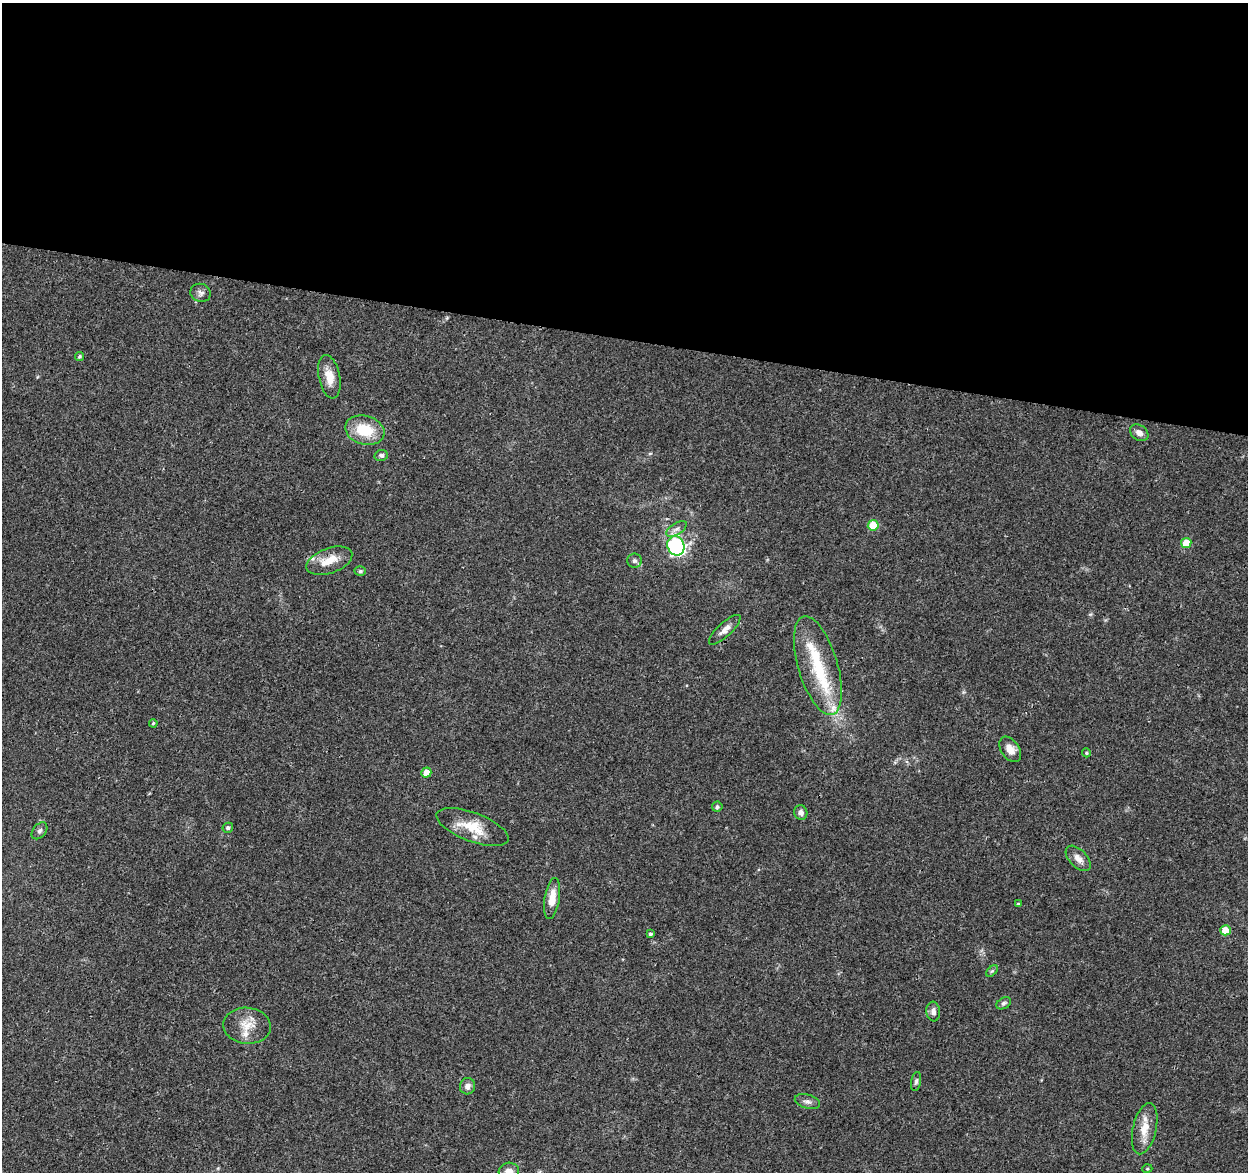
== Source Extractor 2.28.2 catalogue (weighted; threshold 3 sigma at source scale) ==
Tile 3 of 4 x 4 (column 3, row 1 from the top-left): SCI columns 2512-3757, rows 3753-4922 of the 5014 x 5210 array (HDU 1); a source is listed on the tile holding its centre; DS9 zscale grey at full resolution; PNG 1250 x 1174 px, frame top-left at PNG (2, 3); each listed source drawn as its Kron ellipse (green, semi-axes under 4 px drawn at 4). Shown black and unused: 29% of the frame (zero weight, under 3 of 4 exposures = <1% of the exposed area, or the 3 px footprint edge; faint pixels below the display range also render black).
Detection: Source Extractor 2.28.2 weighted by HDU 2 'WHT'; one run over the whole footprint, this tile lists its part. Background 0.0369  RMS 0.0034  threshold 0.0152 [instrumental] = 3 sigma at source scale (4.5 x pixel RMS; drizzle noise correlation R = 1.50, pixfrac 1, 0.0396/0.0396 arcsec/px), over >= 5 px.
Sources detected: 45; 1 inside a brighter object's white glare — neither listed nor drawn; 5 inside a brighter listed object's ellipse — not listed separately; the other 39 listed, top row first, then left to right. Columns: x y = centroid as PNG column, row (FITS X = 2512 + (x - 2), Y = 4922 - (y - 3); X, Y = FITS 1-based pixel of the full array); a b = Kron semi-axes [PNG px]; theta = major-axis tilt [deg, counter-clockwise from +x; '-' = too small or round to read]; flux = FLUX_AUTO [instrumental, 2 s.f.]
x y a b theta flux
201 293 10 9 - 1.4
80 356 4 4 - 0.56
329 377 22 10 -79 4.5
365 430 20 14 -15 11
1139 433 10 7 -34 2
381 455 7 5 13 0.8
873 525 5 5 - 9.4
676 529 11 5 32 1.4
1186 543 5 5 - 5.9
676 546 10 8 -68 39
329 561 24 12 19 5.9
634 561 7 7 - 0.94
360 571 5 4 - 0.54
725 630 20 7 43 2.1
818 665 51 19 -73 17
153 723 4 3 - 0.39
1010 749 14 9 -55 3.3
1086 753 4 4 - 0.39
426 773 5 5 - 3.8
717 807 5 5 - 0.74
801 813 7 6 - 1.5
472 827 38 14 -21 8.9
228 828 5 5 - 0.77
39 831 9 6 50 0.98
1078 858 15 8 -46 2.4
552 899 21 7 81 5.1
1018 904 3 3 - 0.36
1226 930 5 5 - 4.4
650 934 4 4 - 0.63
992 971 7 4 44 0.49
1004 1003 8 5 29 0.78
933 1011 10 7 -84 1.5
247 1026 24 18 -6 6.5
916 1081 10 5 80 0.79
467 1086 8 7 - 1.6
807 1102 13 7 -16 1.4
1145 1129 26 11 77 5.6
1147 1169 5 3 - 0.31
509 1172 10 9 - 2.6
Isophote crosses this tile's border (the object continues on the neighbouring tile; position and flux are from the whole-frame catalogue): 1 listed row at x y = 509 1172